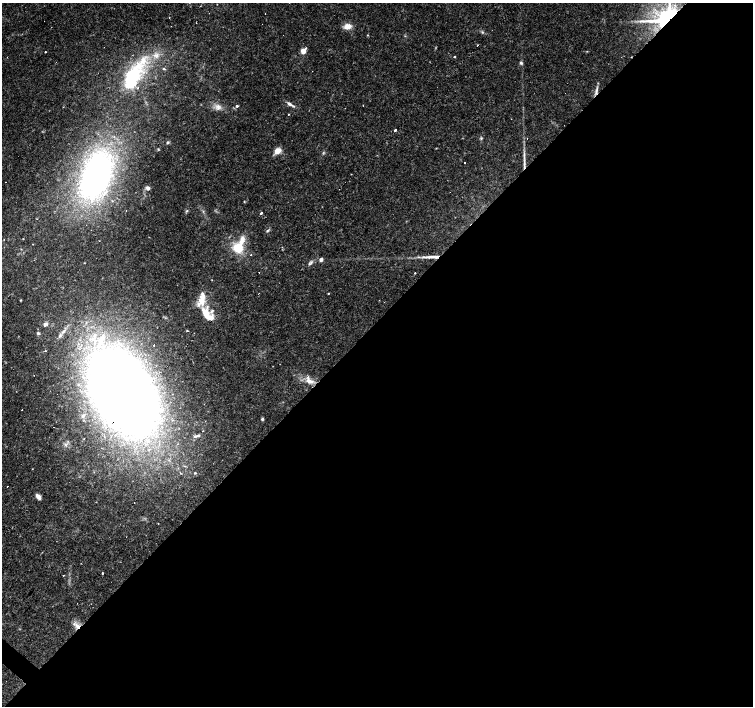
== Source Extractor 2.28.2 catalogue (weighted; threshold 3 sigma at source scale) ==
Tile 12 of 4 x 4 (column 4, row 3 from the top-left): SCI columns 4510-6011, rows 1637-3044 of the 6011 x 6021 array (HDU 1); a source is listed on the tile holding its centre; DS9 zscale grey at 2 x 2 block average (1 PNG px = mean of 2 x 2 image px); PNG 755 x 708 px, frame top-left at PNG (2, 3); no overlay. Shown black and unused: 55% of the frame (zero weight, under 2 of 3 exposures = <1% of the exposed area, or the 3 px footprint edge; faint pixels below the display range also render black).
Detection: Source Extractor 2.28.2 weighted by HDU 2 'WHT'; one run over the whole footprint, this tile lists its part. Background 0.032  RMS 0.0033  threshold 0.0146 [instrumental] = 3 sigma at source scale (4.5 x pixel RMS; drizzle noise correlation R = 1.50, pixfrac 1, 0.0396/0.0396 arcsec/px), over >= 5 px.
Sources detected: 96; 2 too faint to see at this stretch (2 x 2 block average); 2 inside a brighter object's white glare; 9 cosmic-ray / hot-pixel residue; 1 long thin detection or spike segment (spike, bleed or trail) — not listed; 13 inside a brighter listed object's ellipse — not listed separately; the other 69 listed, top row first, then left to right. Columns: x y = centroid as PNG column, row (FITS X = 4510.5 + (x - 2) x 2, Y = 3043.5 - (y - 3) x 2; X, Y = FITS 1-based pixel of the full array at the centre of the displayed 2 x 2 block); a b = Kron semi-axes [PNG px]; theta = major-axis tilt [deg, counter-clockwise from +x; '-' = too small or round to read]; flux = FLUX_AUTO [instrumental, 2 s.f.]
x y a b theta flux
667 19 13 10 36 480
262 24 2 2 - 1.5
347 26 9 6 11 7
482 32 4 3 - 0.95
367 35 3 2 - 0.5
303 51 6 5 - 4.9
587 51 3 2 - 0.44
45 52 2 2 - 1.4
156 55 9 7 -6 5.4
454 56 2 2 - 1.2
7 57 2 2 - 0.39
521 63 4 4 - 1.5
164 69 4 2 - 0.9
131 76 38 13 61 43
596 91 14 3 75 3
565 93 2 2 - 0.28
290 104 13 3 -32 3.2
237 106 2 2 - 2.4
218 107 9 8 - 5.1
289 114 2 2 - 0.47
395 130 2 2 - 4
481 138 4 3 - 0.96
168 142 4 4 - 1.3
436 148 3 2 - 0.44
158 149 4 3 - 0.69
277 151 7 5 29 7.7
464 162 2 2 - 3.4
524 163 11 3 84 3.1
96 175 48 26 68 250
148 188 4 3 - 3
244 202 3 2 - 0.52
126 210 2 2 - 0.35
187 211 4 3 - 0.94
261 213 2 2 - 220
268 230 6 3 47 1.4
4 239 3 2 - 0.28
33 244 2 2 - 0.36
238 248 10 10 - 19
251 254 2 2 - 0.41
432 257 18 4 4 7.2
321 260 4 4 - 2.6
311 262 6 5 - 2
259 272 2 2 - 0.26
212 280 2 2 - 0.3
328 293 2 2 - 1.2
202 298 11 8 -47 7
21 300 3 2 - 0.61
206 314 18 8 85 11
45 324 6 5 - 2.1
63 331 8 4 46 3
187 331 2 2 - 1.4
38 333 5 4 - 1.2
100 340 13 7 33 12
153 345 2 2 - 3.2
45 351 2 2 - 1.5
308 377 2 2 - 11
309 381 13 6 -15 7.4
123 391 45 27 -60 1600
83 416 5 3 - 0.82
262 419 4 3 - 1.1
202 431 2 2 - 2.6
195 436 7 4 14 1.8
65 445 4 3 - 1.3
195 473 3 3 - 0.8
38 497 6 4 -49 4.4
126 537 2 2 - 0.29
102 573 2 2 - 4.1
63 575 2 2 - 2.9
77 626 9 6 -53 5.3
Overlapping masked pixels (flux is a lower limit): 6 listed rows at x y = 667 19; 596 91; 524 163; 432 257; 123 391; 77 626
Isophote crosses this tile's border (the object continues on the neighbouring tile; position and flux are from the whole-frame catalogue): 1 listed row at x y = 667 19
Diffuse or blended objects may show on this block-average render without a row.